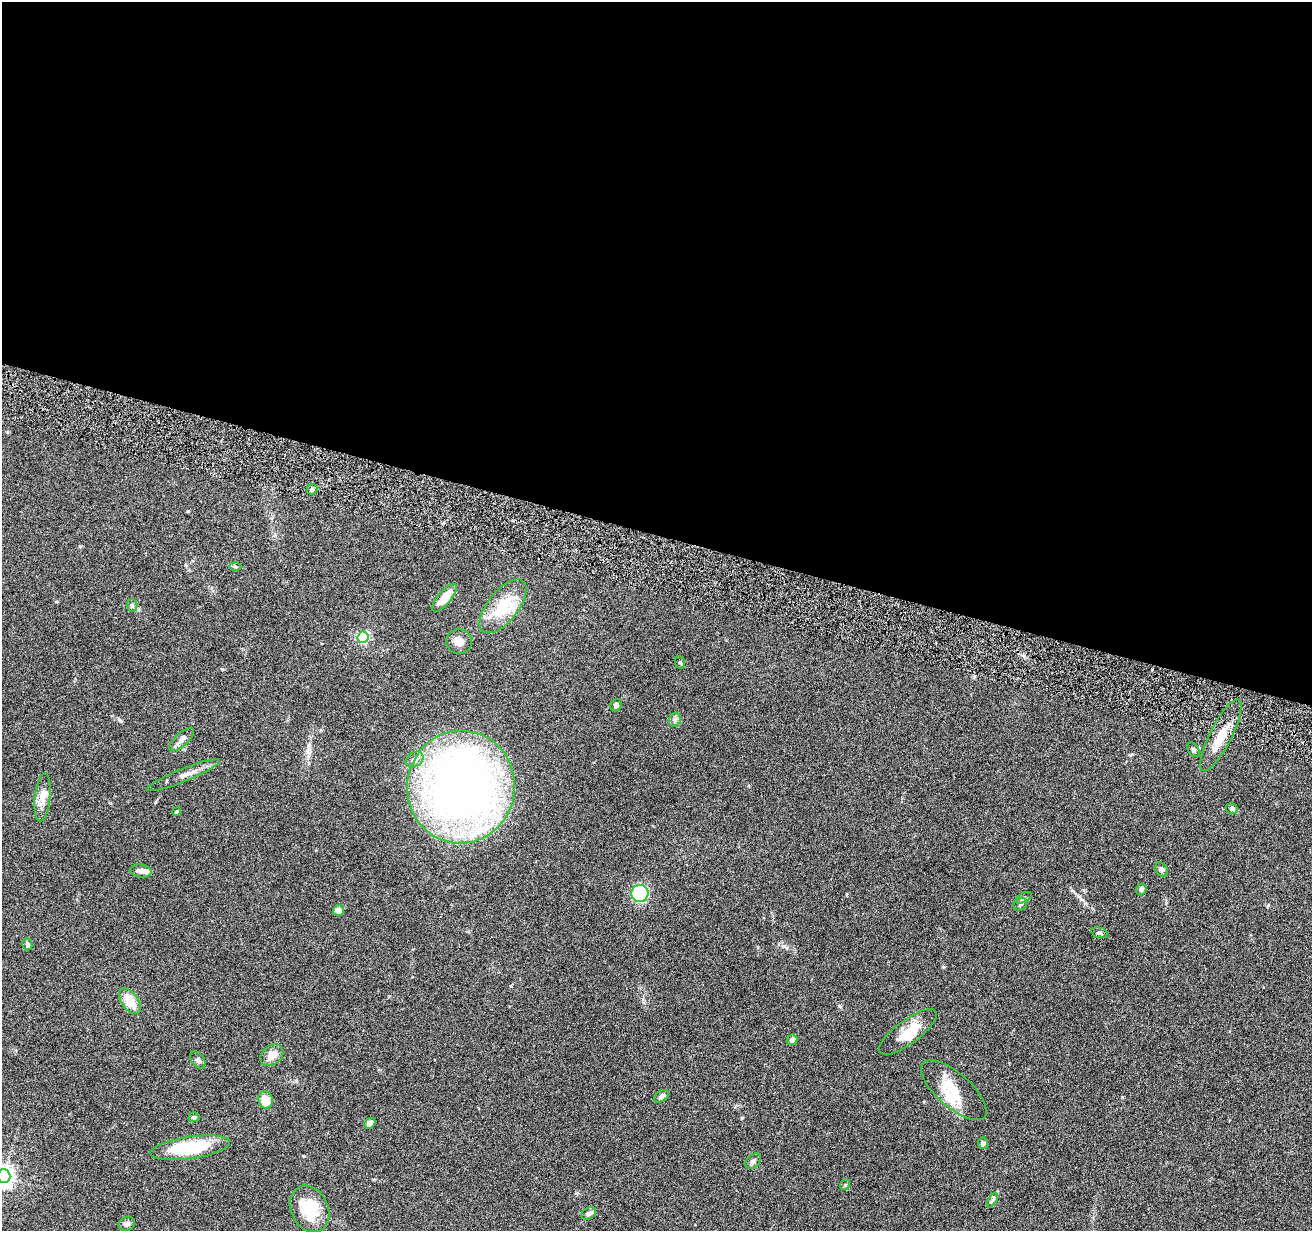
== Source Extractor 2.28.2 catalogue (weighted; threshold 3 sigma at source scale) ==
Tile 3 of 4 x 4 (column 3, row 1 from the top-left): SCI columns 2625-3934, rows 3941-5169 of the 5245 x 5297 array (HDU 1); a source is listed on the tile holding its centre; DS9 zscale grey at full resolution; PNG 1314 x 1233 px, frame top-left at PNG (2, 2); each listed source drawn as its Kron ellipse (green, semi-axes under 4 px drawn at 4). Shown black and unused: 43% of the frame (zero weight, under 4 of 8 exposures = <1% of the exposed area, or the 3 px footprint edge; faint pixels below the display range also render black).
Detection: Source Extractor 2.28.2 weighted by HDU 2 'WHT'; one run over the whole footprint, this tile lists its part. Background 0.0769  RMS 0.0044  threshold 0.0181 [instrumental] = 3 sigma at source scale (4.09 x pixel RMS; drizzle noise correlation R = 1.36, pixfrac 0.8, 0.05/0.05 arcsec/px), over >= 5 px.
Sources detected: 51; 1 inside a brighter object's white glare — neither listed nor drawn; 3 inside a brighter listed object's ellipse — not listed separately; the other 47 listed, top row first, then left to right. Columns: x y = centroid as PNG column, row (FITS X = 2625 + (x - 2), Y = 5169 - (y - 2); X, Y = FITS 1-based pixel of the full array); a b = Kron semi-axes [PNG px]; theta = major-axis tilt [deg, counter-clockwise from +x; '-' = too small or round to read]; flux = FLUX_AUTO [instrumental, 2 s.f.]
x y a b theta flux
312 489 5 5 - 0.87
235 567 6 4 -2 0.58
444 598 17 6 50 6.5
132 605 6 5 - 0.8
503 606 32 15 51 17
363 637 5 5 - 50
459 642 13 12 - 3.1
680 663 6 5 - 0.59
616 705 6 5 - 0.86
675 720 7 6 - 1.2
1221 735 40 11 63 9.5
182 739 16 6 42 2.3
1194 750 8 5 -59 0.88
414 760 10 7 34 1.8
184 775 39 6 22 3.8
461 787 56 54 82 310
43 797 24 8 84 4.1
1232 809 6 5 - 0.88
177 812 5 4 - 0.52
1161 870 8 5 -58 1
141 871 10 6 -10 2.1
1141 889 6 5 - 1
640 894 8 8 - 37
1023 898 9 4 27 0.87
1020 904 7 6 - 0.94
338 910 5 5 - 2.8
1099 933 8 5 -14 0.83
27 944 6 5 - 1.1
130 1001 15 8 -53 7.3
908 1032 35 12 37 8.5
792 1040 5 5 - 1.3
272 1055 13 9 38 4.1
198 1060 10 6 -50 1.1
954 1090 41 17 -42 11
662 1096 8 5 35 1.1
265 1100 9 7 -74 5.3
194 1117 5 5 - 0.54
370 1123 6 4 41 2.8
983 1143 5 5 - 1.4
190 1148 40 11 8 23
753 1161 9 6 45 1.1
4 1176 7 6 - 220
845 1185 5 4 - 0.54
992 1200 8 3 59 0.69
309 1209 24 18 -64 16
589 1213 8 5 26 1.9
127 1224 8 7 - 1.6
Isophote crosses this tile's border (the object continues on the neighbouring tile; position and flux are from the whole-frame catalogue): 1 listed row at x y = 4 1176
Unlisted compact peaks at least as high as the median listed source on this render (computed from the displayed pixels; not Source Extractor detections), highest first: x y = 840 1006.